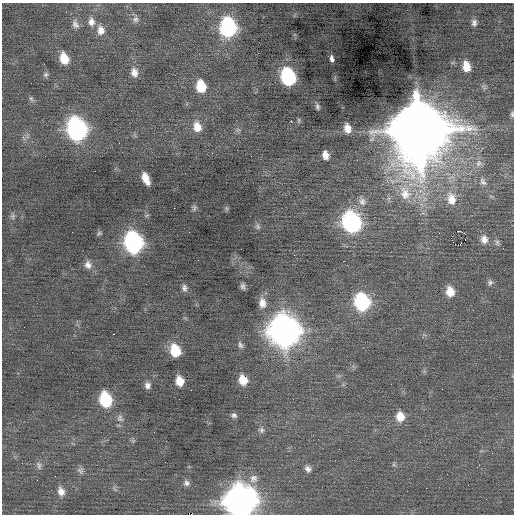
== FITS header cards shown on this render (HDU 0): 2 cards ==
NAXIS1  =                  512 / Axis length
NAXIS2  =                  512 / Axis length

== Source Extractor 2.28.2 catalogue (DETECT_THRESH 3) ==
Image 512 x 512 px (HDU 0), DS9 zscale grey, 1 PNG px = 1 image px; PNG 516 x 516 px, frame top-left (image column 1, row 512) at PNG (2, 3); no overlay
Background 0.0404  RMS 0.76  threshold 2.29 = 3 sigma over >= 5 px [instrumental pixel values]
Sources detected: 87; all 87 listed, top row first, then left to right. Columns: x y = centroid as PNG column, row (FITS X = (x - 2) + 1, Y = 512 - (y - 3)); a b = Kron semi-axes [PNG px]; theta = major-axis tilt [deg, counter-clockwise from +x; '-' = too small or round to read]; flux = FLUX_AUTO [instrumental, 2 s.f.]
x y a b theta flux
135 19 9 9 - 210
91 22 12 9 -85 370
474 23 9 7 84 200
75 24 13 8 -68 280
228 27 13 10 -81 8100
101 30 12 10 -80 480
64 59 11 8 -70 900
332 59 6 3 -81 250
44 64 2 2 - 210
466 66 10 7 -78 690
134 72 12 9 -80 380
46 74 7 6 - 130
288 77 12 9 -74 6400
201 86 11 8 -79 1400
484 87 9 4 -42 110
31 99 8 5 -62 120
317 107 7 5 -78 120
512 114 7 4 85 100
299 120 7 4 -84 77
291 121 3 2 - 180
197 127 13 10 -72 670
347 128 10 7 -75 500
77 129 14 11 -75 16000
418 129 21 18 -82 540000
212 153 2 2 - 28
325 155 9 6 -76 410
251 156 2 2 - 28
479 163 11 10 - 380
146 178 12 6 -66 600
483 182 14 8 -56 350
405 193 25 16 -75 1500
491 196 7 4 -19 85
451 199 19 13 -80 890
362 201 14 10 -60 360
174 208 2 2 - 46
194 208 8 6 85 120
226 208 8 4 -60 68
422 213 5 5 - 120
12 216 8 6 74 130
351 222 13 11 -72 13000
258 226 10 6 -76 150
460 231 3 2 - 6000
189 232 2 2 - 61
99 233 7 5 26 85
484 239 12 10 -74 400
465 240 2 2 - 27
133 242 13 10 -77 14000
497 243 8 7 - 160
455 244 2 2 - 36
294 255 2 2 - 24
88 265 11 9 -71 320
490 283 9 7 73 160
243 286 6 4 -78 140
184 288 9 7 -75 190
450 292 11 9 -79 690
362 302 12 10 -76 6400
262 303 13 9 -83 470
284 331 15 13 -73 63000
114 334 3 2 - 290
240 345 10 7 -52 160
175 351 12 9 -74 1600
243 380 10 8 -67 810
179 381 8 7 - 670
147 385 8 7 - 230
191 390 2 2 - 100
105 399 12 9 -76 3100
234 415 8 6 -15 160
400 417 12 10 -82 690
120 418 11 9 -72 270
261 430 9 8 - 180
425 436 2 2 - 23
133 441 6 6 - 85
165 462 2 2 - 190
22 463 2 2 - 22
394 464 6 5 - 88
39 465 12 7 -68 200
479 465 3 2 - 30
308 469 10 8 -53 250
80 470 10 8 -49 190
55 476 2 2 - 89
254 479 12 11 - 390
37 480 2 2 - 34
289 481 2 2 - 28
187 483 8 8 - 190
61 491 12 8 -76 380
240 501 14 14 - 70000
189 514 4 2 - 800
At the frame edge (FLAGS 8, measured only in part): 3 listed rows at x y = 512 114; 240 501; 189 514